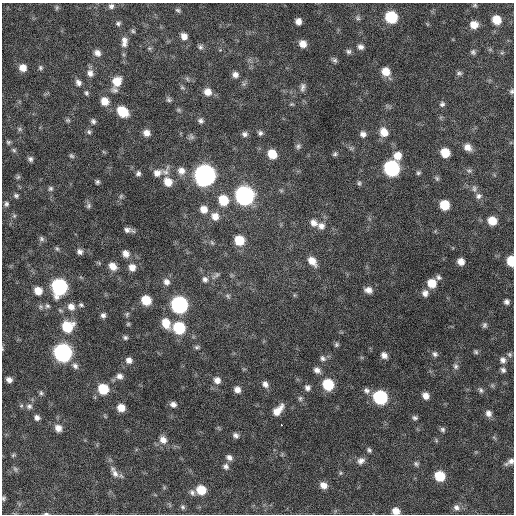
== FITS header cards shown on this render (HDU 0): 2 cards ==
NAXIS1  =                  512 / Axis length
NAXIS2  =                  512 / Axis length

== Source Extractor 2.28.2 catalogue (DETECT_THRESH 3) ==
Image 512 x 512 px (HDU 0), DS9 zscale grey, 1 PNG px = 1 image px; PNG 516 x 516 px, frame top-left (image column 1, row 512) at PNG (2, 3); no overlay
Background 342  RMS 19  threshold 58.3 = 3 sigma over >= 5 px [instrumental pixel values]
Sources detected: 194; all 194 listed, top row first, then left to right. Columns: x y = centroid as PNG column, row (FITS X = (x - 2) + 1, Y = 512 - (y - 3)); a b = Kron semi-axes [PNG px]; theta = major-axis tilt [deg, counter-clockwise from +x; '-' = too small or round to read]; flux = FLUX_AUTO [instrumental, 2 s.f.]
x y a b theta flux
475 5 5 5 - 1800
111 6 7 7 - 3900
57 7 7 5 83 2000
178 10 7 5 -41 2600
391 17 8 8 - 71000
358 18 8 7 - 3100
496 20 8 7 - 23000
298 21 6 6 - 7700
118 23 6 5 - 2800
474 25 8 7 - 14000
133 31 6 6 - 2200
184 36 8 7 - 8100
124 40 9 8 - 6200
124 44 8 6 -43 4400
303 44 7 7 - 11000
200 47 7 6 - 3200
360 47 7 6 - 5000
149 48 6 5 - 2200
348 51 7 6 - 3300
473 52 7 6 - 3000
97 53 8 7 - 7000
502 53 6 4 2 1900
334 60 8 5 -37 3100
23 68 8 7 - 11000
40 68 6 5 - 2500
386 71 9 8 - 17000
90 73 10 9 - 7700
459 73 8 5 0 3000
235 74 7 7 - 5900
187 79 8 4 -54 2100
117 81 10 8 63 21000
78 83 9 7 -56 5300
182 87 7 5 -17 2100
302 87 11 6 81 4800
115 90 10 8 -17 4400
512 91 7 5 67 2600
208 92 9 8 - 11000
86 93 7 5 -85 2700
169 100 7 6 - 2900
105 101 9 8 - 15000
292 104 5 4 - 1600
442 104 7 6 - 3400
178 110 6 5 - 2100
123 112 9 7 -42 39000
68 120 7 5 -20 2400
93 121 7 6 - 3500
201 121 7 6 - 3900
20 129 7 5 -22 2600
89 132 7 6 - 2700
384 132 10 9 - 16000
146 133 7 7 - 8200
260 133 6 6 - 3400
245 134 7 6 - 4300
363 134 7 6 - 5500
191 137 9 7 89 3400
8 142 6 5 - 2300
298 146 7 6 - 3400
468 147 9 7 -38 9200
351 148 7 4 -19 2400
14 150 7 5 -23 2400
445 153 7 7 - 24000
272 154 9 8 - 24000
335 154 6 5 - 2400
71 156 8 5 -39 2600
397 156 10 9 - 14000
30 159 7 6 - 3500
392 168 9 8 - 240000
166 171 17 8 62 7400
181 171 10 9 - 9700
469 171 8 5 -15 2900
138 173 6 6 - 3500
157 173 12 9 22 8900
418 173 6 5 - 2400
205 175 10 9 - 880000
18 177 7 5 44 2400
437 178 7 5 -69 2500
97 182 6 5 - 2600
168 182 9 8 - 17000
359 183 7 5 89 2300
50 188 7 7 - 3100
474 188 10 6 -89 3900
281 190 6 4 -19 1800
16 196 7 6 - 2900
121 196 7 4 46 2200
244 196 10 9 - 500000
478 196 8 8 - 4800
223 200 10 9 - 35000
6 204 7 6 - 3100
444 205 7 7 - 32000
88 206 8 6 53 3200
204 209 9 8 - 11000
14 216 6 5 - 2200
215 216 10 9 - 12000
492 221 8 7 - 20000
313 223 10 8 -40 7900
321 226 10 9 - 8400
128 230 9 4 -10 5400
41 239 7 6 - 3200
239 240 9 8 - 30000
212 243 8 4 -54 2200
57 249 7 5 -62 2300
80 252 7 7 - 5100
126 254 8 7 - 8400
312 261 11 7 -50 14000
511 261 8 5 -85 33000
461 262 6 6 - 9800
113 266 10 8 -44 12000
132 267 8 8 - 10000
216 275 14 5 40 4200
439 277 8 6 -61 3600
205 279 8 7 - 4900
166 282 9 8 - 6900
432 283 9 8 - 21000
59 287 10 9 - 240000
368 290 9 7 -17 7600
38 291 8 7 - 15000
425 293 8 7 - 6800
294 295 6 4 -72 1500
228 296 7 5 -30 2600
146 300 8 7 - 31000
507 302 6 5 - 4100
81 305 8 5 -27 2800
179 305 9 8 - 320000
47 306 7 6 - 3400
71 307 10 9 - 9800
127 314 8 5 71 2400
103 315 6 6 - 4200
166 323 11 8 -67 21000
128 324 5 5 - 1800
484 325 8 6 74 3200
67 327 10 9 - 43000
179 328 9 8 - 74000
125 337 6 5 - 2700
336 345 6 5 - 2500
197 347 7 5 1 2600
2 349 5 3 - 1000
476 352 6 5 - 2400
63 353 9 9 - 430000
435 354 8 7 - 3900
509 354 6 6 - 2800
384 355 7 6 - 6700
323 358 9 7 -51 4500
129 360 7 7 - 6500
503 360 9 8 - 6000
75 366 10 7 -46 5000
456 366 8 7 - 4000
317 370 9 7 -36 6400
503 370 7 6 - 3800
119 376 8 7 - 5900
9 380 6 5 - 5700
217 380 9 8 - 8100
265 384 9 8 - 6500
328 384 9 8 - 53000
307 388 7 7 - 5100
103 389 8 7 - 42000
237 390 7 7 - 8000
366 390 8 8 - 4900
481 390 8 6 -70 3200
41 393 6 5 - 2500
426 396 7 6 - 8600
380 397 9 8 - 150000
300 398 8 6 89 3100
173 404 7 6 - 5300
29 406 8 7 - 4500
121 408 7 6 - 14000
278 410 15 8 47 15000
488 413 9 7 -65 6300
37 417 6 5 - 4700
415 418 6 6 - 3100
281 425 3 2 - 1800
58 428 8 7 - 9200
443 429 6 6 - 3000
236 435 7 6 - 4400
163 440 10 8 -59 10000
436 440 6 4 -73 1700
369 450 6 5 - 2700
13 455 6 4 45 1700
229 457 8 6 -36 5400
361 461 10 8 25 6200
510 462 11 5 32 5800
416 464 7 6 - 2800
226 466 8 7 - 4500
15 469 8 5 -60 2600
115 473 14 8 -56 8400
340 473 6 4 89 1800
440 476 8 7 - 40000
323 485 8 7 - 9600
201 490 8 7 - 27000
192 492 9 6 -64 4200
3 498 5 5 - 2100
183 507 7 6 - 2600
456 507 9 8 - 5800
396 511 7 6 - 11000
46 514 7 3 0 2000
At the frame edge (FLAGS 8, measured only in part): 7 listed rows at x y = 512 91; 511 261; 2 349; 510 462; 3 498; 396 511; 46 514